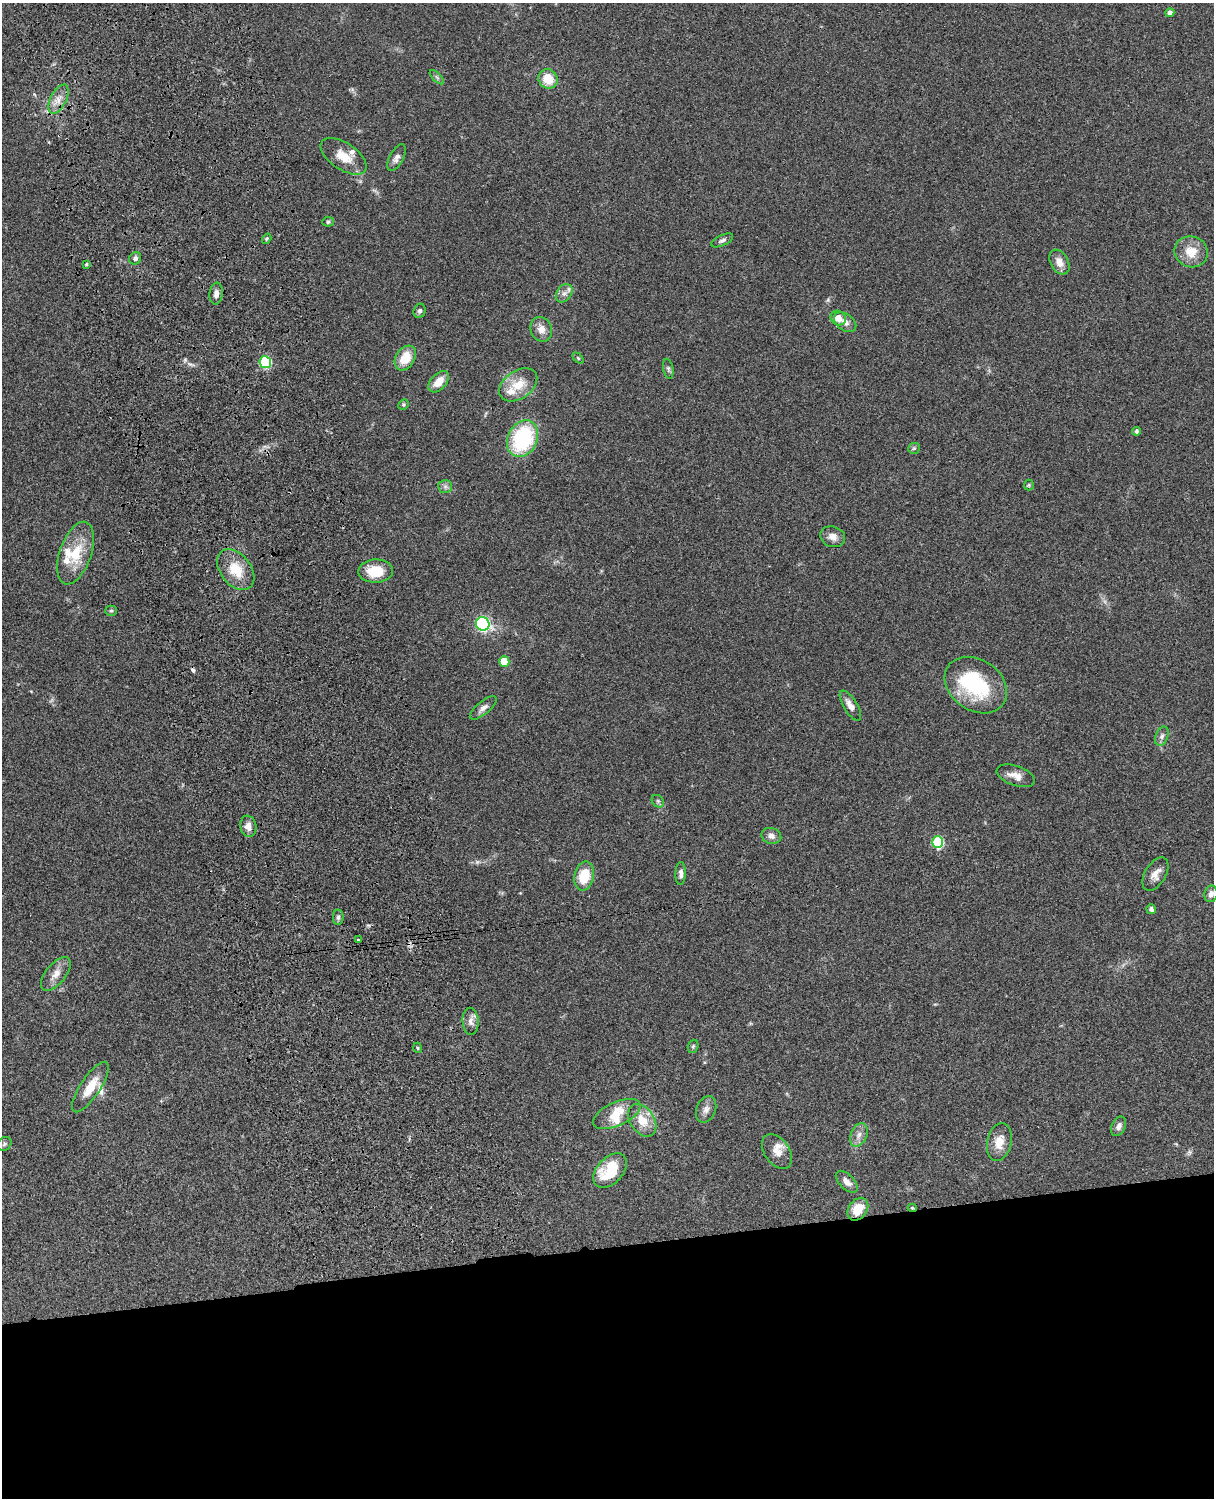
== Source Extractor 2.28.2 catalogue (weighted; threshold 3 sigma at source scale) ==
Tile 11 of 4 x 3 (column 3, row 3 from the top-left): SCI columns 2547-3758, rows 277-1772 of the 5089 x 4926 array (HDU 1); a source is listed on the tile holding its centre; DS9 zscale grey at full resolution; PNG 1216 x 1500 px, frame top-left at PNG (2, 3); each listed source drawn as its Kron ellipse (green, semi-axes under 4 px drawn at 4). Shown black and unused: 17% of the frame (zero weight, under 3 of 4 exposures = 6% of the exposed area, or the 3 px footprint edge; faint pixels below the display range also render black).
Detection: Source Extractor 2.28.2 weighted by HDU 2 'WHT'; one run over the whole footprint, this tile lists its part. Background 0.076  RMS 0.0058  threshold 0.0261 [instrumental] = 3 sigma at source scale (4.5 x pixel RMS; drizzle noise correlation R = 1.50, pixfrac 1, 0.05/0.05 arcsec/px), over >= 5 px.
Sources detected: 81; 1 too faint to see at this stretch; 1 inside a brighter object's white glare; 1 cosmic-ray / hot-pixel residue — neither listed nor drawn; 7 inside a brighter listed object's ellipse — not listed separately; the other 71 listed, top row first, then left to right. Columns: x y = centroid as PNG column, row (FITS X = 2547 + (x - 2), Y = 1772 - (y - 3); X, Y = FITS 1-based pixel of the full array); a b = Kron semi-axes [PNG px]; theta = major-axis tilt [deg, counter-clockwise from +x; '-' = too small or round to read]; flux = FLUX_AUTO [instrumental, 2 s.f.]
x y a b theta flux
1170 13 4 4 - 2
437 77 9 3 -45 1
548 79 10 9 - 12
58 99 16 8 63 5
344 156 26 13 -34 10
396 158 14 7 62 3.1
328 222 5 5 - 1
267 239 5 4 - 0.77
722 240 12 5 25 1.9
1191 252 17 15 -20 10
135 258 6 5 - 1.8
1059 262 13 8 -60 5
86 264 4 3 - 0.69
216 293 11 6 84 3.3
564 293 10 7 55 2.8
420 311 7 6 - 1.5
838 318 8 7 - 5.2
845 322 12 8 -36 3.6
541 329 13 10 -67 5.1
405 358 13 9 58 13
578 358 6 4 -45 0.78
265 362 6 5 - 50
668 369 10 5 -78 1.3
439 382 13 7 47 7.4
518 385 21 14 35 12
403 404 5 4 - 0.78
1137 431 4 4 - 1.3
523 439 19 14 64 55
914 448 6 5 - 0.88
1029 485 5 5 - 0.78
445 486 7 6 - 1.7
833 537 13 10 -19 4
76 553 32 15 71 19
236 570 23 15 -51 15
376 571 17 11 2 14
111 611 5 5 - 0.85
483 624 7 6 - 88
504 661 5 5 - 13
976 685 34 25 -34 44
850 706 17 7 -58 4.3
483 708 16 6 39 3
1162 736 10 6 67 2
1016 776 20 10 -20 5.4
658 801 7 5 -46 1.2
248 826 11 8 -79 3.9
771 836 10 7 -15 3
938 842 6 5 - 46
681 874 11 5 88 2.4
1155 874 18 10 59 5.1
584 876 15 9 78 16
1211 894 8 6 78 2.8
1151 909 5 4 - 2.1
338 917 8 5 89 1.5
358 940 3 2 - 0.85
56 974 20 10 50 5.8
471 1021 13 8 -86 3.4
693 1046 7 5 68 0.96
418 1048 5 3 - 0.61
90 1087 29 10 57 11
706 1109 14 9 68 3.4
617 1114 25 12 25 9.9
642 1120 18 12 -56 10
1119 1126 10 7 66 2.8
859 1135 12 8 66 3.6
999 1142 19 12 78 8.3
4 1144 7 6 - 0.99
777 1152 19 12 -54 6.5
610 1171 20 13 47 24
847 1182 14 7 -45 3.9
912 1208 4 4 - 0.8
858 1209 12 9 54 12
Overlapping masked pixels (flux is a lower limit): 3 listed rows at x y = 504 661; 912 1208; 858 1209